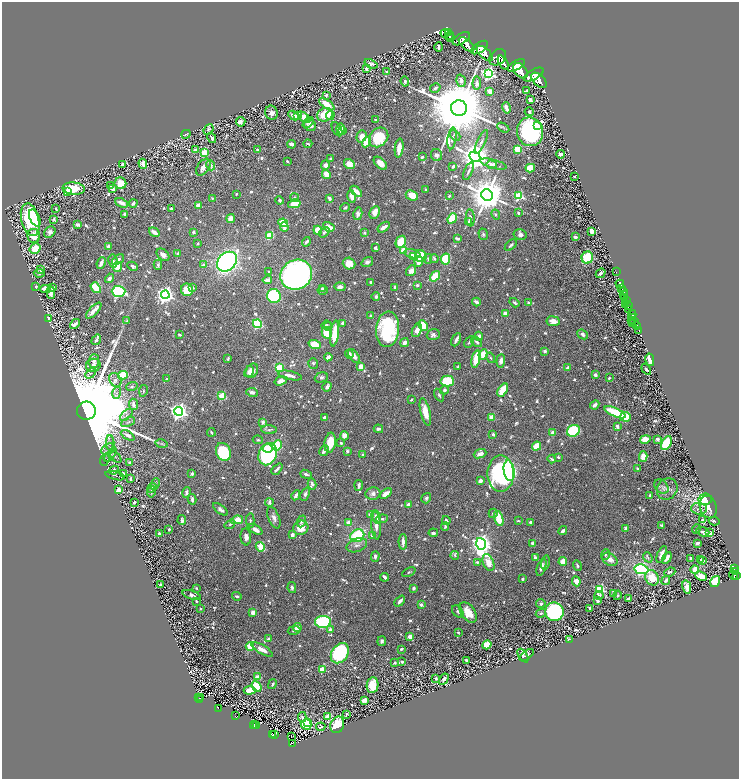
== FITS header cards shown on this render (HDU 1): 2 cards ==
NAXIS1  =                 1473
NAXIS2  =                 1553

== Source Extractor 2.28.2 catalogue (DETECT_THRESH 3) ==
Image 1473 x 1553 px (HDU 1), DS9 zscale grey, zoomed out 1/2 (1 PNG px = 2 x 2 image px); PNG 741 x 781 px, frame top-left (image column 1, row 1553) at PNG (2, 2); each listed source drawn as its Kron ellipse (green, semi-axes under 4 px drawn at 4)
Background 0.952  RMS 0.018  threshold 0.0527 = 3 sigma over >= 5 px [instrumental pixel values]
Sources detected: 1122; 55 cannot appear on this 1/2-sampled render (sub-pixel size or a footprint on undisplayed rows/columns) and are neither listed nor drawn; of the other 1067, the 500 brightest by FLUX_AUTO listed and drawn (567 fainter detections omitted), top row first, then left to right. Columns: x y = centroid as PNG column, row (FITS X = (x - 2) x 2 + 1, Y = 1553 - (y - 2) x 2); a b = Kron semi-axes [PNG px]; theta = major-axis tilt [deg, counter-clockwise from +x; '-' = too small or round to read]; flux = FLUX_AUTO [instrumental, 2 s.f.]
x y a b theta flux
445 33 4 3 - 500
448 33 3 2 - 620
449 36 4 2 - 370
451 38 2 1 - 170
461 39 9 5 31 4600
467 44 9 5 -41 4400
439 47 5 2 - 10
480 48 9 5 34 4700
485 53 10 5 -42 4800
498 57 9 7 42 5900
503 63 8 4 -59 3900
371 64 7 4 -24 12
516 65 10 4 28 7400
366 69 4 3 - 17
521 71 9 5 -48 7200
387 72 4 3 - 9.9
489 73 4 4 - 900
534 75 11 5 28 6200
539 80 9 5 -45 5600
405 81 5 3 - 11
461 81 6 4 -72 21
477 83 6 4 85 17
435 88 5 3 - 11
526 91 4 2 - 5.7
490 92 4 3 - 28
326 95 3 3 - 7.6
530 99 3 3 - 14
327 104 9 4 -35 66
459 108 8 8 - 56000
506 108 6 3 -75 24
529 112 4 3 - 9.9
271 113 7 6 - 20
325 115 8 6 24 97
330 115 5 3 - 18
294 116 6 3 -29 19
298 116 3 3 - 24
304 117 7 3 -40 49
376 120 3 2 - 7.8
241 122 5 5 - 22
308 122 6 4 43 11
310 125 6 5 - 15
537 126 4 4 - 44
503 128 6 3 -30 5.1
209 129 6 4 50 10
337 129 8 4 -61 7.5
341 129 6 4 -86 38
343 130 3 3 - 13
530 132 14 13 - 800
186 134 4 3 - 6.3
455 135 6 4 -44 10
362 136 6 5 - 26
379 137 11 8 49 150
212 138 5 3 - 11
452 138 11 4 83 14
367 142 5 4 - 82
481 142 13 3 65 13
291 144 4 2 - 18
308 144 4 3 - 5.2
399 148 9 3 84 52
517 149 4 3 - 99
195 150 4 3 - 9.1
257 150 3 3 - 7
204 153 3 3 - 93
561 154 4 2 - 21
436 155 6 5 - 12
422 157 3 3 - 8.2
475 157 5 5 - 6900
331 159 3 3 - 10
287 161 3 2 - 5.5
380 163 8 4 -44 33
122 164 3 3 - 6.7
143 164 5 3 - 36
349 164 5 5 - 33
493 164 14 4 -15 16
211 165 5 3 - 10
325 165 4 4 - 21
491 165 5 4 - 6.1
453 166 3 2 - 13
203 167 9 5 54 21
530 168 5 4 - 83
468 171 9 3 66 7.6
326 174 5 4 - 36
574 176 2 2 - 14
120 183 6 6 - 64
110 185 3 3 - 5.8
74 188 11 6 -5 93
113 189 3 3 - 23
426 190 4 3 - 5
68 191 4 3 - 38
356 191 7 3 -43 30
236 194 2 2 - 6.3
412 195 6 4 -26 50
487 195 6 5 - 13000
352 196 6 3 -78 23
449 196 3 2 - 5
519 196 3 3 - 290
295 197 4 4 - 6.4
212 198 3 2 - 5.4
329 198 4 3 - 12
280 200 4 3 - 8.2
121 203 7 3 -23 28
133 203 4 3 - 11
294 204 6 4 13 72
198 205 3 3 - 47
345 208 5 3 - 6.5
56 209 4 2 - 5.4
171 209 3 3 - 7.4
375 212 6 5 - 36
518 213 3 2 - 6.6
125 214 3 3 - 14
358 214 6 4 78 20
496 214 5 4 - 5.8
35 218 9 5 -65 63
452 218 5 4 - 100
470 218 9 3 -86 9.9
54 219 4 3 - 5.5
231 219 4 3 - 33
30 220 16 9 -77 260
469 221 4 3 - 10
283 223 5 4 - 130
78 225 4 3 - 7.1
284 227 5 3 - 16
329 227 6 3 -32 45
384 227 7 3 36 27
318 230 4 4 - 71
592 231 4 3 - 22
50 232 6 5 - 14
154 232 6 3 -34 25
193 232 3 3 - 7.1
324 232 6 4 37 10
365 233 3 3 - 6.8
483 234 5 4 - 6.6
270 235 4 3 - 130
520 235 6 5 - 12
34 236 7 6 - 60
575 237 3 2 - 21
457 238 4 2 - 9.7
306 242 5 2 - 9.6
401 242 6 5 - 130
198 244 2 2 - 11
511 245 7 3 44 7.2
108 247 3 3 - 33
35 248 6 5 - 79
375 248 3 2 - 6.2
403 250 4 3 - 55
178 254 4 3 - 8.5
412 254 8 4 -14 25
163 255 7 5 -42 21
421 256 6 5 - 120
413 257 3 3 - 6.8
434 258 5 3 - 6.6
587 258 6 5 - 150
428 259 5 3 - 5.7
446 259 5 4 - 220
118 260 7 4 38 13
113 261 6 4 -79 10
419 261 5 4 - 42
227 262 11 8 46 1100
367 262 6 4 34 12
101 263 6 3 66 21
349 264 6 5 - 49
158 265 5 4 - 8.1
203 265 2 2 - 31
133 266 6 3 -25 12
117 267 5 3 - 95
41 270 4 3 - 17
411 271 6 4 53 30
268 272 2 2 - 6.7
616 272 2 1 - 38
39 273 5 4 - 7.8
601 273 5 2 - 10
296 275 16 14 33 1500
435 276 6 4 55 100
109 278 5 3 - 15
267 280 4 3 - 18
371 282 2 2 - 7.5
620 284 4 3 - 950
417 285 3 3 - 7.2
36 287 4 2 - 8
53 287 3 2 - 6.2
340 287 6 4 -4 18
395 287 4 3 - 6
96 288 6 3 -51 140
193 288 3 3 - 7.3
322 288 3 3 - 5.6
622 288 3 2 - 890
45 289 6 3 -6 36
187 290 6 6 - 91
323 290 5 3 - 5.6
119 291 7 5 -1 580
623 291 2 2 - 330
51 292 6 3 -89 32
165 295 4 4 - 1700
624 295 4 2 - 610
274 296 7 6 - 610
376 296 4 3 - 9.2
625 298 4 2 - 550
627 301 3 2 - 1100
476 302 4 3 - 19
528 302 3 3 - 5.8
515 303 5 3 - 8.4
626 304 3 2 - 210
629 305 3 2 - 300
629 309 4 3 - 720
94 311 10 3 47 31
506 314 4 3 - 40
632 315 4 2 - 1600
371 316 3 2 - 8
633 317 3 1 - 750
48 318 4 4 - 7.9
632 320 2 1 - 140
127 321 4 3 - 5.3
553 321 7 5 -8 34
635 321 2 2 - 750
343 323 4 3 - 13
633 323 2 1 - 24
75 324 6 3 41 11
257 324 4 4 - 350
326 325 5 3 - 5.6
637 325 4 2 - 780
328 326 5 3 - 5
423 326 6 3 -64 86
387 329 18 11 84 400
417 330 7 4 66 26
639 331 4 3 - 320
327 333 6 5 - 93
334 334 13 4 82 96
583 334 5 4 - 13
180 335 3 2 - 5.5
433 335 6 5 - 12
479 336 4 3 - 15
96 340 5 3 - 8.7
456 340 7 2 64 13
469 342 6 3 60 6.9
477 342 6 3 -35 12
405 343 4 4 - 20
315 345 6 4 -20 100
545 351 3 3 - 7.2
349 354 4 3 - 8.1
483 354 5 4 - 57
354 356 8 4 -54 23
328 357 4 3 - 24
491 358 5 3 - 5.2
228 359 4 3 - 5.8
476 359 9 4 77 130
650 360 6 3 -77 71
94 361 7 5 86 19
501 361 7 4 84 17
313 363 5 5 - 5.9
93 365 7 6 - 19
361 367 3 3 - 62
458 367 3 2 - 5.9
279 368 4 3 - 120
568 368 3 3 - 12
646 369 6 3 -56 8.5
252 371 8 5 61 31
249 372 6 4 59 12
91 373 6 3 49 5.7
123 375 5 4 - 130
290 375 12 3 -13 24
595 375 3 3 - 15
321 377 7 5 18 8.8
609 378 3 2 - 5.2
167 379 3 3 - 5.1
115 380 7 5 -60 18
281 381 6 4 16 24
447 381 7 5 -1 150
132 386 6 4 18 5.9
327 387 5 3 - 23
444 390 4 4 - 9
503 390 7 3 59 110
143 391 6 3 79 6
252 392 6 3 -11 13
117 393 6 3 74 6.2
439 395 7 3 -60 6.1
222 396 3 3 - 160
411 400 3 2 - 5.1
133 404 5 3 - 21
595 405 5 3 - 19
86 411 9 9 - 160000
179 411 4 4 - 1700
425 412 14 4 -76 55
615 412 11 4 -24 150
126 415 7 3 42 9.6
325 417 4 3 - 14
492 417 3 3 - 65
625 417 5 4 - 92
128 422 7 3 26 6.8
263 422 2 2 - 37
617 426 3 3 - 15
378 429 5 3 - 8.9
269 430 7 3 -4 7.6
573 431 7 5 31 260
211 432 4 2 - 7.7
553 433 4 3 - 30
493 434 2 2 - 26
128 435 7 3 -29 23
344 436 4 4 - 27
645 439 5 4 - 45
657 439 3 3 - 10
258 440 5 3 - 6.9
110 443 7 4 90 8.3
330 443 10 5 82 73
341 443 3 2 - 6.7
666 443 7 4 61 130
161 444 6 3 -11 5.9
277 445 5 4 - 150
536 446 5 4 - 75
268 448 5 2 - 57
108 449 7 5 29 13
324 451 5 3 - 14
347 451 3 3 - 9.6
223 452 9 7 -68 300
268 454 11 9 67 590
480 454 6 4 20 24
110 455 8 2 46 5.5
363 455 3 2 - 7.6
116 457 7 3 -50 6.7
558 457 2 2 - 13
643 457 5 4 - 39
552 459 4 2 - 7.4
105 460 6 4 68 6.1
129 462 3 2 - 7.2
277 469 7 2 48 15
637 469 4 2 - 10
114 470 5 4 - 15
509 471 10 5 -81 610
123 473 3 2 - 7.9
192 473 2 2 - 25
306 474 6 3 -21 10
501 474 18 13 -90 480
115 476 10 3 -14 6
130 479 3 2 - 9.9
480 481 3 3 - 19
155 484 6 4 65 6.6
312 484 5 4 - 8.8
359 485 5 3 - 13
661 486 8 6 -43 13
152 488 5 4 - 6.4
667 489 11 10 - 27
119 490 4 4 - 34
151 492 5 3 - 7.4
186 492 5 3 - 8.4
386 493 7 4 35 29
305 494 7 4 65 11
373 494 7 6 - 18
296 495 5 3 - 12
650 495 3 2 - 8.9
426 498 5 4 - 8.4
192 499 5 2 - 12
705 499 7 5 9 330
134 502 3 3 - 9.9
269 502 4 3 - 13
409 505 3 3 - 27
708 507 11 8 -75 38
220 509 9 4 -37 14
699 509 8 6 -2 14
493 513 4 4 - 7.9
370 514 4 3 - 13
376 517 7 3 -72 22
274 518 11 5 -67 15
499 518 8 4 -73 96
382 519 5 3 - 6.7
182 520 5 3 - 8.4
237 520 6 4 10 48
446 520 4 3 - 9.8
702 520 4 3 - 15
250 521 7 3 -88 6.4
302 521 6 3 67 8.2
518 521 3 2 - 5.2
714 521 5 2 - 10
530 522 3 2 - 12
348 523 3 3 - 46
230 524 6 4 35 5.8
662 525 3 2 - 6.3
376 526 14 4 -86 22
445 527 4 3 - 5.6
301 528 7 7 - 57
626 528 2 2 - 40
169 529 3 2 - 6.4
255 529 8 4 -33 24
696 529 5 2 - 7.1
563 531 5 2 - 20
703 532 6 3 -18 12
433 533 5 3 - 9
710 533 4 3 - 28
159 534 3 2 - 13
292 535 3 2 - 25
372 535 4 3 - 11
357 536 7 6 - 210
246 537 8 5 -84 18
403 542 8 3 89 21
533 543 3 3 - 13
697 543 3 2 - 10
481 544 6 4 -72 3000
357 545 11 6 20 17
260 547 5 3 - 130
662 554 9 3 67 29
455 555 4 3 - 5.5
605 555 5 3 - 5.1
375 556 5 3 - 12
535 557 4 2 - 11
648 557 5 4 - 5.5
667 558 6 3 57 22
691 558 2 2 - 12
610 559 8 6 -34 28
701 560 3 2 - 8.2
703 561 3 2 - 11
477 562 4 3 - 6.9
545 562 7 3 78 8.7
563 562 4 3 - 59
488 563 9 5 -69 47
577 565 5 3 - 6
541 567 9 4 71 19
641 569 7 5 -10 600
734 569 3 2 - 150
695 570 4 3 - 37
735 571 3 2 - 220
409 572 7 3 25 7.3
670 572 6 3 23 5.8
733 575 4 3 - 340
701 576 6 4 -26 42
737 576 3 2 - 540
385 577 4 2 - 15
652 578 8 6 -65 61
523 579 3 2 - 8.7
666 580 5 3 - 13
576 581 5 4 - 26
715 582 6 3 56 190
160 585 3 2 - 7
292 587 5 3 - 8.8
687 587 7 4 -78 34
197 588 4 3 - 7
413 588 3 3 - 7.1
600 589 3 3 - 410
614 593 4 2 - 16
192 595 9 4 -19 14
599 595 4 3 - 9.4
617 595 5 3 - 5.2
237 596 5 3 - 9.1
629 599 4 2 - 12
196 601 2 2 - 5.9
400 601 6 3 48 17
598 601 4 3 - 6.3
541 604 4 4 - 8.5
421 605 2 2 - 35
590 608 4 2 - 6.3
200 609 2 2 - 8.7
458 611 7 5 -52 9
253 612 3 3 - 40
468 612 11 7 -55 70
554 612 9 9 - 520
541 613 5 4 - 8.6
323 622 8 6 -2 450
297 627 4 4 - 28
294 630 6 4 10 8.3
330 630 4 3 - 12
458 632 2 2 - 5.1
410 637 4 4 - 18
268 639 3 2 - 13
569 639 4 2 - 5.6
382 641 5 3 - 7.9
487 645 5 4 - 65
250 646 4 3 - 190
262 649 12 4 -30 32
401 649 3 2 - 6.4
340 653 11 8 54 430
527 655 8 3 35 8
523 656 7 4 -57 14
466 660 3 3 - 7.3
402 662 3 2 - 9.7
395 663 4 3 - 7.5
322 669 3 3 - 120
257 677 3 2 - 78
436 678 3 3 - 17
444 679 6 4 60 19
272 684 5 3 - 7.3
373 685 8 6 81 88
256 686 6 4 -48 150
250 690 6 3 7 60
199 697 2 1 - 21
201 697 3 1 - 10
200 699 2 2 - 57
364 700 4 3 - 16
218 708 4 2 - 13
346 714 4 2 - 7.7
235 716 3 2 - 17
328 716 4 3 - 48
302 717 5 4 - 7
308 723 4 3 - 150
306 724 5 5 - 250
255 725 3 1 - 12
337 725 8 6 68 110
254 726 4 1 - 40
256 726 2 1 - 11
321 727 5 4 - 7.2
272 734 4 3 - 40
274 735 2 1 - 13
291 736 2 1 - 6.8
293 744 2 1 - 14
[567 fainter detections neither listed nor drawn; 55 sub-pixel or undisplayed-footprint detections neither listed nor drawn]